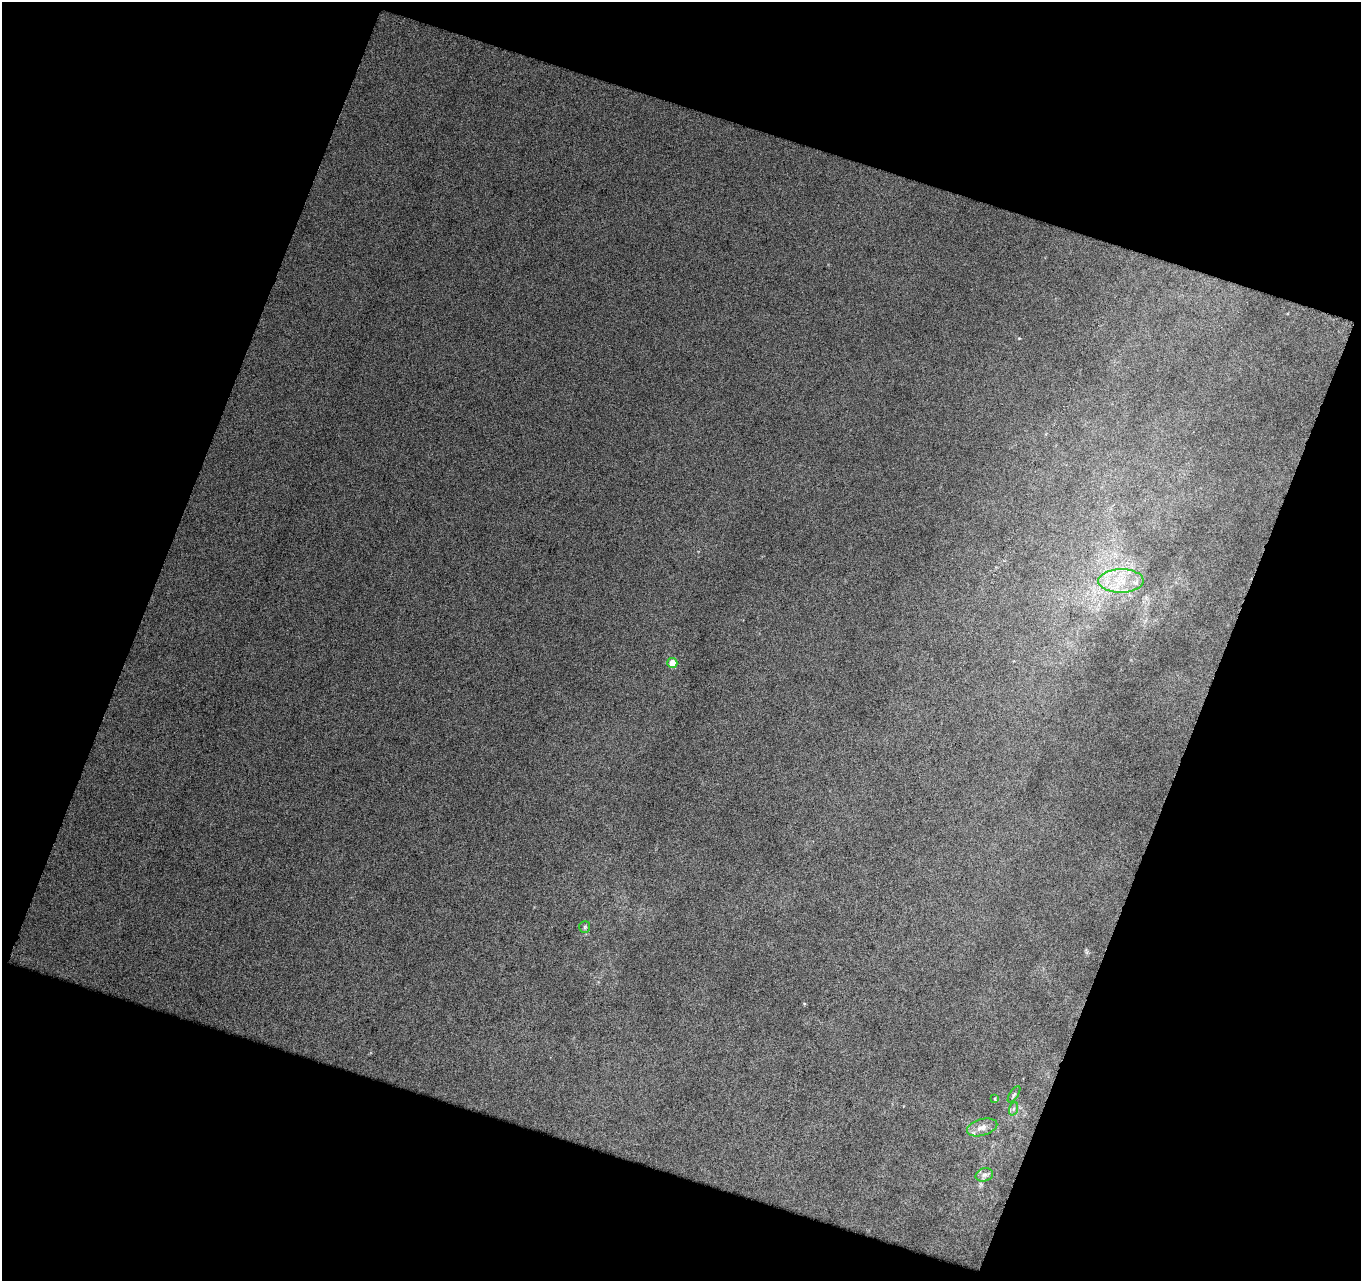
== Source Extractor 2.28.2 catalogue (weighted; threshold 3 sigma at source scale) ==
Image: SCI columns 1-1359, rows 58-1336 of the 1359 x 1390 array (HDU 1 of 3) = the unmasked area's bounding box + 8 px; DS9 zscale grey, full resolution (1 PNG px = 1 image px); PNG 1363 x 1283 px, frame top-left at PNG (2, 2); each listed source drawn as its Kron ellipse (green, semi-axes under 4 px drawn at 4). Shown black and unused: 40% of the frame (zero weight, under 12 of 24 exposures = <1% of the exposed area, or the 3 px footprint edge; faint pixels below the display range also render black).
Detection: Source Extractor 2.28.2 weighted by HDU 2 'WHT'. Background 0.0844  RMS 0.077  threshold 0.315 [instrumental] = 3 sigma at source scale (4.09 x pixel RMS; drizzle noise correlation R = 1.36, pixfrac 0.8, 0.0396/0.0396 arcsec/px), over >= 5 px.
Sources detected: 8; all 8 listed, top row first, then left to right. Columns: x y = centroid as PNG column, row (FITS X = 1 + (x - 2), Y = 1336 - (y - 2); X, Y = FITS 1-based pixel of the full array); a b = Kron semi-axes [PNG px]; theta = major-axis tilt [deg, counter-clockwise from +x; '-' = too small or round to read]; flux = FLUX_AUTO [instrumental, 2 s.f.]
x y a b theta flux
1121 581 23 11 1 180
672 663 5 5 - 98
585 927 6 5 - 12
1014 1094 9 3 56 12
995 1099 4 3 - 5.5
1013 1109 7 4 70 16
982 1127 16 8 16 58
984 1175 9 6 15 26